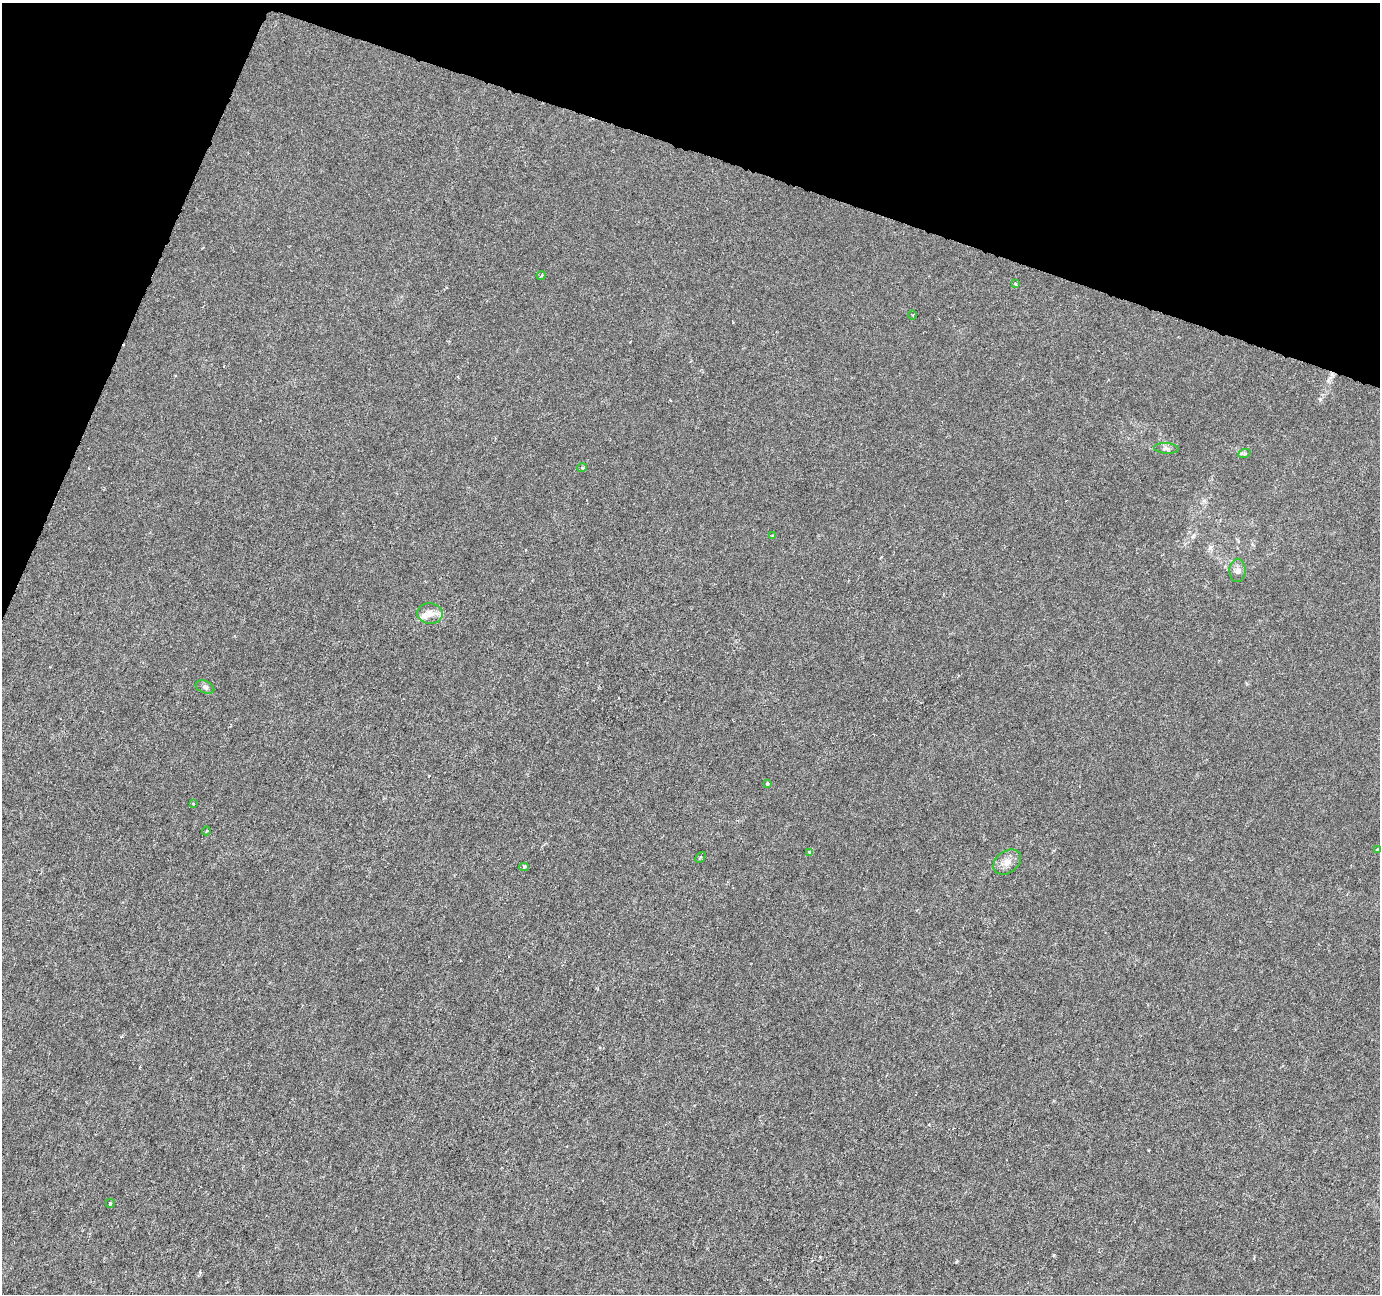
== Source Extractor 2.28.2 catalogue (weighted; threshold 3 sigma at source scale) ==
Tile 2 of 4 x 4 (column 2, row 1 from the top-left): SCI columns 1379-2756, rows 4091-5382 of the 5521 x 5659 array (HDU 1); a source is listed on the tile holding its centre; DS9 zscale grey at full resolution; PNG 1382 x 1296 px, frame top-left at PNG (2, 3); each listed source drawn as its Kron ellipse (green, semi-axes under 4 px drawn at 4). Shown black and unused: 17% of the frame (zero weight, under 3 of 6 exposures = <1% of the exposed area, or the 3 px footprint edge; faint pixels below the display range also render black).
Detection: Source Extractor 2.28.2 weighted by HDU 2 'WHT'; one run over the whole footprint, this tile lists its part. Background -9.02e-05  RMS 0.0012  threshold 0.00505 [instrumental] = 3 sigma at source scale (4.09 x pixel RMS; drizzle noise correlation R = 1.36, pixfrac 0.8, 0.0396/0.0396 arcsec/px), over >= 5 px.
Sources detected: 20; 1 inside a brighter listed object's ellipse — not listed separately; the other 19 listed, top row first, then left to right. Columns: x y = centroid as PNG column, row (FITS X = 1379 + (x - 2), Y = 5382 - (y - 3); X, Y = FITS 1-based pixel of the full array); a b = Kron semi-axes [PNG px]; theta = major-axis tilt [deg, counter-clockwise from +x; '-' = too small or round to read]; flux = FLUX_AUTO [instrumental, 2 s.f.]
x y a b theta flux
541 276 4 3 - 0.089
1015 284 3 3 - 0.35
913 315 5 3 - 0.1
1166 448 12 5 -4 0.34
1244 454 6 4 20 0.18
582 468 5 3 - 0.12
772 535 4 3 - 0.097
1238 570 11 8 90 0.52
430 613 12 10 -4 0.96
205 687 10 6 -23 0.32
767 783 3 3 - 0.22
193 804 4 3 - 0.1
206 831 4 3 - 0.1
1378 850 4 3 - 0.37
810 852 4 3 - 0.3
700 857 6 4 47 0.16
1007 862 15 10 37 0.95
524 867 4 4 - 0.17
110 1203 4 3 - 0.23
Isophote crosses this tile's border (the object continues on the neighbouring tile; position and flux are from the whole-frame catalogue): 1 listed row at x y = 1378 850
Unlisted compact peaks at least as high as the median listed source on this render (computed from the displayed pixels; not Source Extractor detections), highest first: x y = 1320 399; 1054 1255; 956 1262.